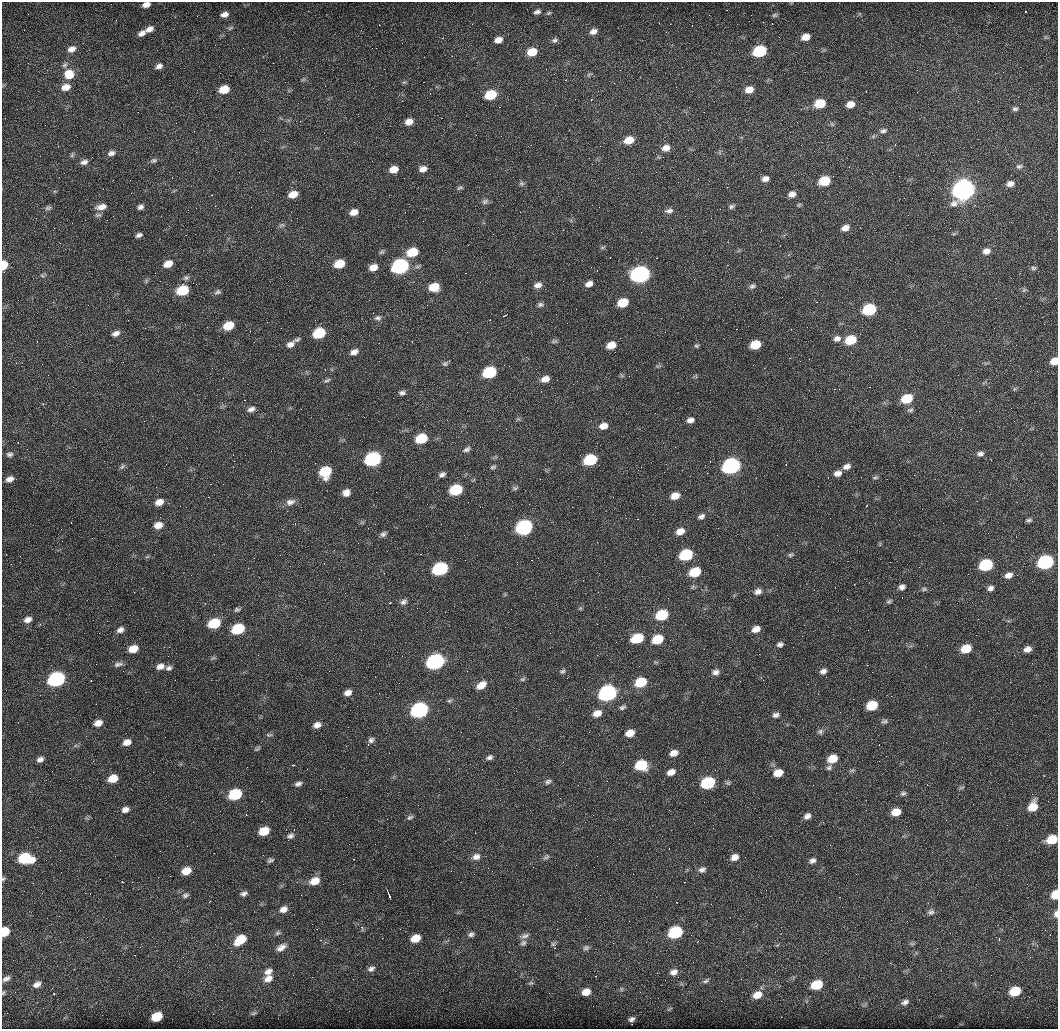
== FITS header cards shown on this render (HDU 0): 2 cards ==
NAXIS1  =                 1056 /fastest changing axis
NAXIS2  =                 1027 /next to fastest changing axis

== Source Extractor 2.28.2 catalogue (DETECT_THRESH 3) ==
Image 1056 x 1027 px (HDU 0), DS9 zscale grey, 1 PNG px = 1 image px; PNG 1060 x 1031 px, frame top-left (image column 1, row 1027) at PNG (2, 2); no overlay
Background 2930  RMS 110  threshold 315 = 3 sigma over >= 5 px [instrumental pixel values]
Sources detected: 294; all 294 listed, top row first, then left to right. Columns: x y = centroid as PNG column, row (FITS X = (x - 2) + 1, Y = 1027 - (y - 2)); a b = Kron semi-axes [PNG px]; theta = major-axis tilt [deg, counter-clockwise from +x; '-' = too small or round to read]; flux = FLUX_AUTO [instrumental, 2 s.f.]
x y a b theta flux
146 5 7 5 13 4.3e+04
727 10 2 2 - 4.2e+03
537 12 9 5 21 2.2e+04
549 13 7 5 27 1.0e+04
224 14 8 6 17 3.7e+04
775 15 7 5 15 1.4e+04
763 22 3 2 - 8.2e+03
379 25 2 2 - 4.4e+03
230 28 9 4 27 1.4e+04
149 29 11 6 28 4.3e+04
593 31 8 6 25 3.7e+04
142 33 9 6 28 3.4e+04
806 37 8 6 15 7.6e+04
442 38 4 3 - 4.6e+03
498 40 8 6 18 5.1e+04
555 40 8 6 9 2.0e+04
71 49 10 7 22 4.6e+04
760 51 9 7 17 5.8e+05
532 52 9 7 15 1.4e+05
159 66 9 6 24 2.9e+04
69 74 13 12 - 1.2e+05
554 74 2 2 - 3.8e+03
589 75 8 5 22 1.4e+04
303 79 7 5 31 1.1e+04
404 82 6 4 17 9.5e+03
66 87 10 7 20 6.8e+04
224 89 8 6 18 1.4e+05
749 90 8 6 17 6.9e+04
491 95 9 7 17 2.7e+05
820 103 8 6 16 2.1e+05
850 104 8 6 18 6.9e+04
1015 109 8 6 10 1.8e+04
409 122 8 6 19 5.6e+04
883 131 10 6 11 2.1e+04
629 140 9 7 20 1.1e+05
600 146 2 2 - 4.5e+03
666 148 9 7 15 5.3e+04
111 153 10 7 18 3.1e+04
72 155 8 5 65 1.3e+04
154 160 9 6 23 2.0e+04
84 162 10 6 21 3.1e+04
1019 166 10 7 4 2.3e+04
849 167 2 2 - 3.6e+03
394 169 8 6 19 8.1e+04
423 169 8 6 10 4.3e+04
765 179 8 6 13 3.6e+04
824 181 8 6 17 2.5e+05
522 183 7 6 - 1.6e+04
1010 184 9 6 14 4.1e+04
460 188 9 5 18 1.4e+04
963 189 14 10 79 6.7e+06
293 194 9 6 18 8.8e+04
792 194 7 6 - 4.1e+04
485 201 10 7 20 2.1e+04
215 206 2 2 - 5.1e+03
731 206 8 6 24 1.7e+04
101 207 13 7 10 5.4e+04
140 207 8 6 24 2.5e+04
48 208 9 6 26 1.8e+04
669 211 11 7 8 2.7e+04
354 212 8 6 17 5.9e+04
281 225 10 5 26 1.6e+04
845 228 8 6 18 5.0e+04
139 235 6 4 23 2.1e+04
602 247 8 4 9 1.2e+04
986 251 9 8 - 4.6e+04
412 252 10 7 18 2.1e+05
168 264 9 7 25 7.4e+04
339 264 8 6 18 1.6e+05
4 265 7 5 80 1.5e+05
400 266 9 7 19 1.9e+06
373 267 9 6 19 6.9e+04
1034 268 7 5 5 1.5e+04
155 273 2 2 - 4.8e+03
640 274 10 8 15 3.0e+06
42 275 6 4 -20 1.1e+04
186 278 8 7 - 1.9e+04
589 284 8 5 25 4.1e+04
538 285 9 7 19 4.1e+04
752 286 8 6 23 1.9e+04
434 287 9 7 13 1.6e+05
183 290 9 7 20 3.2e+05
1024 290 7 4 45 1.2e+04
217 292 8 6 10 1.8e+04
623 303 8 6 19 1.9e+05
540 305 9 6 8 1.9e+04
1020 306 2 2 - 2.4e+04
869 309 9 7 16 5.6e+05
505 315 3 2 - 6.0e+03
378 318 10 7 4 2.4e+04
229 326 9 6 23 1.6e+05
250 331 2 2 - 3.3e+03
116 333 9 6 20 3.4e+04
319 333 9 7 21 3.8e+05
837 339 10 8 6 3.7e+04
851 340 9 7 18 2.3e+05
554 341 8 5 2 1.6e+04
290 344 13 8 35 4.8e+04
611 345 8 6 21 8.8e+04
755 345 8 6 19 2.0e+05
696 346 6 5 - 1.2e+04
354 352 10 6 23 3.9e+04
1054 361 7 6 - 9.1e+04
445 363 8 7 - 1.7e+04
490 372 9 7 19 5.7e+05
545 379 9 6 18 6.1e+04
327 380 10 5 28 1.5e+04
989 387 3 3 - 6.1e+03
1014 389 6 4 71 1.0e+04
402 393 8 6 2 2.2e+04
907 399 9 7 21 2.2e+05
251 409 10 7 23 3.1e+04
910 410 9 5 10 1.5e+04
690 420 8 6 16 3.5e+04
603 426 9 7 15 6.3e+04
884 430 2 2 - 3.6e+03
421 438 9 6 20 3.0e+05
18 443 3 2 - 3.9e+03
466 449 11 6 26 2.4e+04
10 454 9 7 2 2.2e+04
980 454 8 6 12 2.6e+04
373 459 9 7 20 1.3e+06
590 460 9 7 18 4.8e+05
731 466 10 8 19 2.4e+06
122 467 8 5 62 1.5e+04
493 467 9 5 15 1.5e+04
846 467 10 7 20 3.9e+04
325 472 9 8 - 3.1e+05
837 473 10 7 15 4.2e+04
442 474 8 6 27 2.5e+04
875 477 8 4 10 1.1e+04
10 479 9 7 20 4.1e+04
540 479 2 2 - 3.9e+03
515 488 8 5 10 1.3e+04
456 490 9 7 21 4.3e+05
346 493 8 7 - 4.7e+04
675 496 9 7 17 8.1e+04
159 502 9 7 20 5.9e+04
290 503 13 9 42 4.7e+04
701 516 9 6 24 2.5e+04
1029 520 9 5 1 1.6e+04
158 525 9 7 18 6.6e+04
524 527 9 7 21 1.6e+06
680 531 9 7 25 6.5e+04
383 534 7 6 - 2.0e+04
597 542 2 2 - 3.5e+03
421 554 2 2 - 4.1e+03
686 555 9 7 19 5.4e+05
790 555 8 5 30 1.4e+04
147 557 6 4 19 9.2e+03
890 562 2 2 - 3.6e+03
1046 562 9 7 19 1.4e+06
986 565 9 7 18 6.2e+05
440 569 9 7 21 1.0e+06
695 572 9 7 22 2.5e+05
384 573 3 2 - 6.3e+03
1008 575 9 7 18 4.3e+04
902 587 8 6 29 2.9e+04
990 588 8 6 29 2.8e+04
924 589 8 5 1 1.5e+04
758 591 11 8 25 3.6e+04
889 601 9 5 29 1.5e+04
403 602 9 7 32 2.5e+04
389 603 3 2 - 8.4e+03
580 608 6 4 -45 8.4e+03
237 610 7 5 5 1.4e+04
662 615 9 7 22 3.3e+05
28 620 10 7 21 4.1e+04
214 623 9 7 21 3.2e+05
238 629 9 7 21 4.1e+05
756 629 9 6 22 5.5e+04
120 630 9 7 29 3.3e+04
637 638 9 7 20 2.9e+05
657 639 9 7 22 2.1e+05
780 644 8 7 - 2.2e+04
164 647 3 3 - 3.3e+03
133 649 9 7 19 9.3e+04
966 649 9 7 21 1.5e+05
1027 649 8 7 - 4.2e+04
213 658 8 4 36 1.2e+04
435 662 10 7 21 2.2e+06
118 664 12 6 9 2.7e+04
160 666 9 7 19 4.4e+04
169 668 9 7 18 2.3e+04
562 671 8 5 16 1.5e+04
823 671 8 6 22 3.0e+04
716 672 9 7 14 3.2e+04
57 679 10 7 22 1.7e+06
522 679 8 5 26 1.3e+04
763 680 2 2 - 3.7e+03
740 681 2 2 - 3.7e+03
641 682 9 7 21 2.6e+05
481 685 13 7 34 6.5e+04
348 693 8 6 21 4.1e+04
608 693 10 8 22 2.6e+06
449 701 8 5 6 1.3e+04
872 705 8 6 21 2.4e+05
622 707 9 6 19 1.8e+04
420 710 10 7 20 1.9e+06
597 713 10 7 24 6.4e+04
776 715 8 6 10 2.5e+04
884 721 10 5 1 1.8e+04
98 723 9 6 20 5.3e+04
317 725 9 7 19 4.2e+04
820 731 8 7 - 2.1e+04
630 733 8 6 23 8.1e+04
269 735 9 5 3 1.4e+04
371 740 9 7 45 2.7e+04
127 742 9 7 14 5.0e+04
257 749 10 4 34 1.3e+04
674 753 9 7 18 5.3e+04
489 757 8 5 21 2.2e+04
833 758 9 7 24 1.3e+05
40 759 8 6 26 2.9e+04
293 765 4 3 - 6.3e+03
641 765 9 7 10 3.2e+05
829 767 8 6 35 1.9e+04
852 770 8 4 8 1.2e+04
671 772 9 7 25 5.2e+04
778 773 9 6 18 9.1e+04
113 778 8 6 24 1.2e+05
548 782 9 6 33 2.0e+04
708 783 9 7 20 6.2e+05
298 784 9 5 18 2.5e+04
961 788 8 3 19 1.0e+04
903 793 9 6 17 1.8e+04
235 794 9 7 22 4.9e+05
1033 807 10 8 58 1.3e+05
125 810 9 7 12 3.6e+04
896 812 8 6 16 9.4e+04
807 816 8 7 - 3.3e+04
410 817 8 5 30 1.6e+04
264 831 9 7 24 1.6e+05
290 836 10 7 28 2.6e+04
1052 839 9 7 18 1.9e+05
476 857 11 8 24 4.3e+04
546 857 10 5 26 1.7e+04
734 857 9 7 27 4.4e+04
25 858 12 8 -6 3.9e+05
354 859 2 2 - 3.6e+03
270 860 8 5 21 1.7e+04
812 861 8 6 30 2.6e+04
702 870 9 7 20 2.7e+04
186 871 9 7 23 9.7e+04
3 879 6 5 - 1.0e+04
315 881 11 8 22 9.6e+04
123 882 3 2 - 6.3e+03
244 893 8 5 22 2.4e+04
185 895 9 6 22 2.1e+04
1055 895 7 5 77 1.5e+05
389 896 6 2 -68 1.1e+04
839 897 2 2 - 4.1e+03
711 904 2 2 - 3.4e+03
283 909 10 8 25 4.7e+04
931 912 9 8 - 2.6e+04
1056 914 8 5 89 3.2e+04
362 928 9 5 -66 1.8e+04
5 932 7 6 - 1.9e+05
676 932 9 7 21 6.5e+05
278 933 9 6 15 1.9e+04
471 934 8 7 - 2.3e+04
524 936 13 6 17 3.2e+04
382 938 2 2 - 4.1e+03
415 938 9 7 24 1.1e+05
999 939 4 3 - 9.8e+03
240 940 12 7 38 1.9e+05
523 943 9 7 44 2.4e+04
553 944 6 6 - 1.4e+04
912 944 7 4 -1 1.2e+04
281 947 15 8 33 5.1e+04
586 948 9 7 18 2.2e+04
135 955 2 2 - 4.9e+03
74 969 2 2 - 4.2e+03
371 969 10 7 25 3.0e+04
268 972 11 8 35 4.8e+04
674 972 11 8 23 4.5e+04
596 976 3 2 - 3.8e+03
6 979 10 6 29 2.8e+04
268 979 12 9 30 6.2e+04
706 981 10 5 28 2.0e+04
531 983 8 5 24 1.4e+04
37 984 11 7 29 4.2e+04
817 985 9 7 20 2.6e+05
621 989 6 4 90 1.2e+04
1015 991 8 7 - 2.3e+05
586 992 9 7 20 7.1e+04
3 993 6 4 72 9.4e+03
54 994 4 3 - 5.5e+03
757 995 12 8 22 8.3e+04
905 1002 10 6 28 2.9e+04
669 1009 9 3 33 1.0e+04
254 1013 9 5 16 1.4e+04
157 1017 8 6 27 1.9e+05
631 1019 6 5 - 2.3e+04
At the frame edge (FLAGS 8, measured only in part): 9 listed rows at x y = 146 5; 4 265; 1054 361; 1052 839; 3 879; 1055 895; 1056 914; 5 932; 3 993